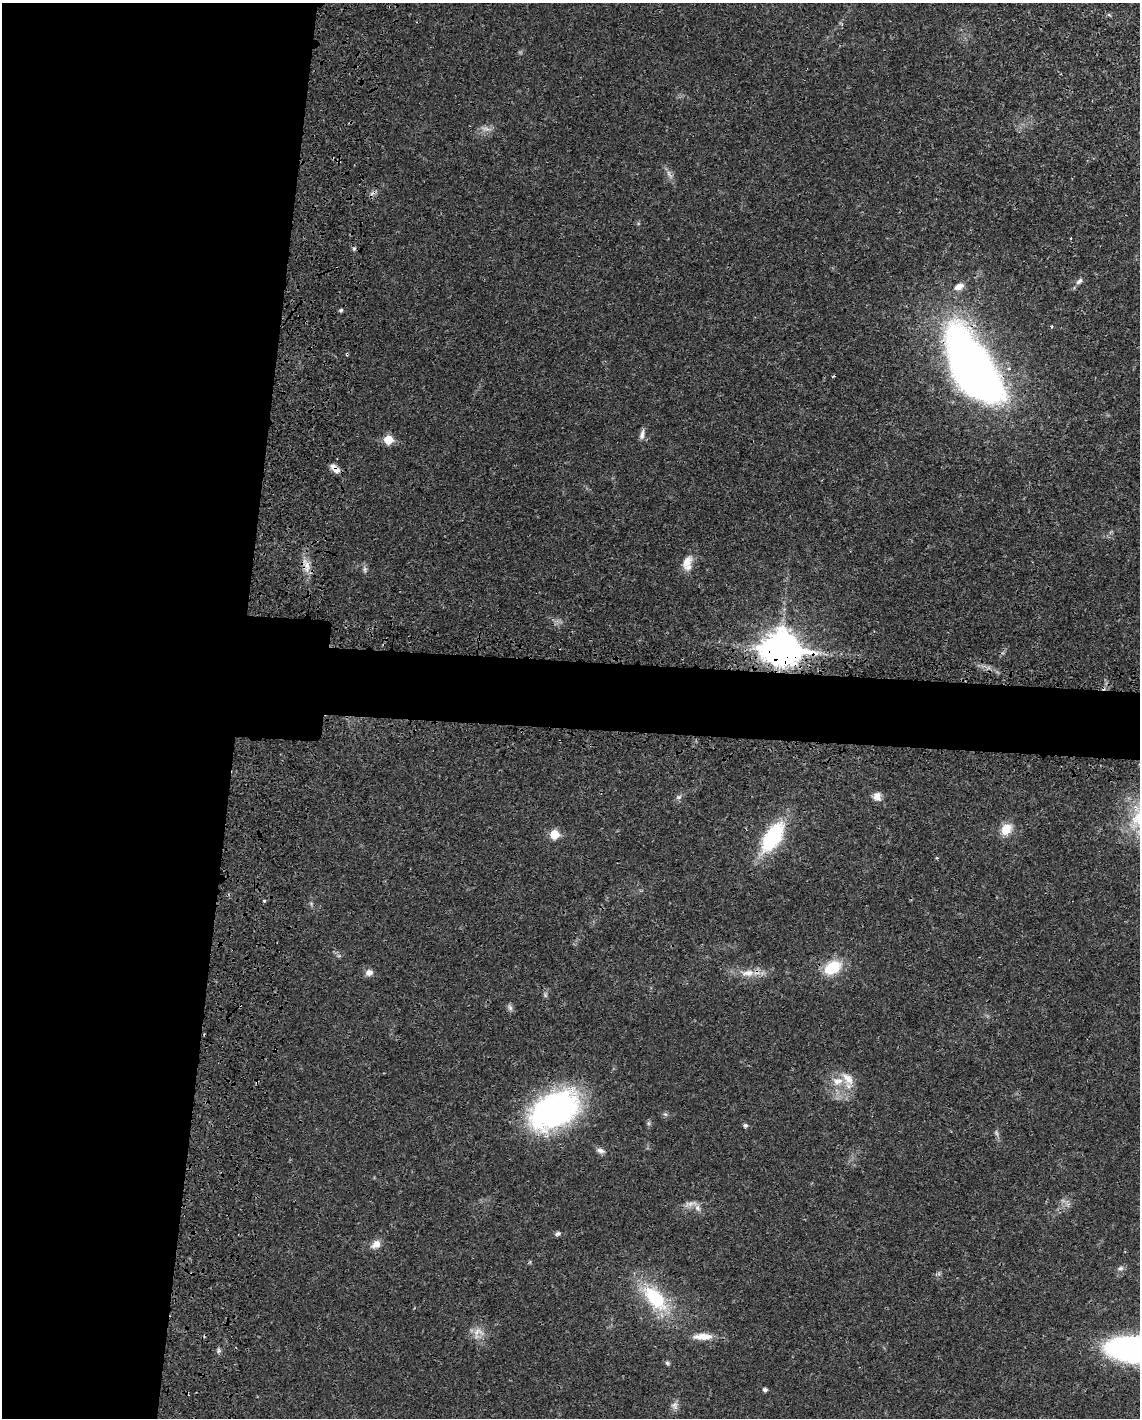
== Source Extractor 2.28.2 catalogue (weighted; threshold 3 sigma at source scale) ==
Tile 5 of 4 x 3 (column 1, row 2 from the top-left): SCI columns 92-1229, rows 1674-3089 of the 4733 x 4651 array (HDU 1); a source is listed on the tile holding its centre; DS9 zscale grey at full resolution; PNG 1142 x 1420 px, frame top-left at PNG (2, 3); no overlay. Shown black and unused: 25% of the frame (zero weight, under 3 of 4 exposures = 7% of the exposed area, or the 3 px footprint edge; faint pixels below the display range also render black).
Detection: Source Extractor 2.28.2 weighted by HDU 2 'WHT'; one run over the whole footprint, this tile lists its part. Background 0.0165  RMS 0.0028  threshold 0.0125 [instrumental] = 3 sigma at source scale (4.5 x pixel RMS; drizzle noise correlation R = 1.50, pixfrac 1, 0.05/0.05 arcsec/px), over >= 5 px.
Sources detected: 50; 1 too faint to see at this stretch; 5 cosmic-ray / hot-pixel residue — not listed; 2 inside a brighter listed object's ellipse — not listed separately; the other 42 listed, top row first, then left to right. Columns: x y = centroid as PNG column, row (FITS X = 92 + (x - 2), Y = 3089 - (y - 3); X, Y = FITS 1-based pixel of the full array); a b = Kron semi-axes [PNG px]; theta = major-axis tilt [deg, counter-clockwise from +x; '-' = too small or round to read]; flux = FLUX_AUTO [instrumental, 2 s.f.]
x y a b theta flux
486 129 14 4 -7 1.1
669 174 14 5 -59 1.2
354 248 6 4 19 0.4
1079 281 11 5 41 0.99
959 286 13 8 22 2.1
341 310 5 4 - 0.4
347 354 3 3 - 0.56
973 369 68 31 -61 200
642 435 14 6 78 1.2
388 439 6 5 - 8.5
335 469 12 7 -40 2.4
687 561 20 11 60 3.2
307 566 17 9 79 2.9
365 569 8 5 -83 0.72
781 648 13 10 -6 610
877 796 11 10 - 1.8
679 797 7 6 - 0.66
1006 829 13 10 50 4.6
554 834 6 5 - 8.7
773 837 33 15 57 23
264 901 4 3 - 0.28
832 967 22 15 31 8.1
369 973 9 7 19 1.4
748 973 21 9 7 3.7
545 995 7 4 -72 0.47
510 1007 10 5 -65 0.78
847 1078 21 11 -48 3.6
554 1110 55 33 28 66
665 1114 6 4 -17 0.45
745 1125 6 6 - 0.54
600 1151 10 7 -20 1.1
692 1203 17 6 9 1.6
558 1234 7 5 28 0.64
376 1244 13 9 35 2.2
1121 1268 8 6 15 0.77
655 1298 43 21 -48 17
478 1332 18 10 -4 2.6
703 1337 24 8 0 3.8
1133 1349 42 19 -6 90
667 1363 6 5 - 0.5
765 1390 5 4 - 0.76
674 1406 12 9 -73 1.3
Overlapping masked pixels (flux is a lower limit): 6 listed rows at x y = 347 354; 973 369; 335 469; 307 566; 781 648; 748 973
Isophote crosses this tile's border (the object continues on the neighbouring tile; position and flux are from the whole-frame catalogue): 1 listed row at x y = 1133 1349